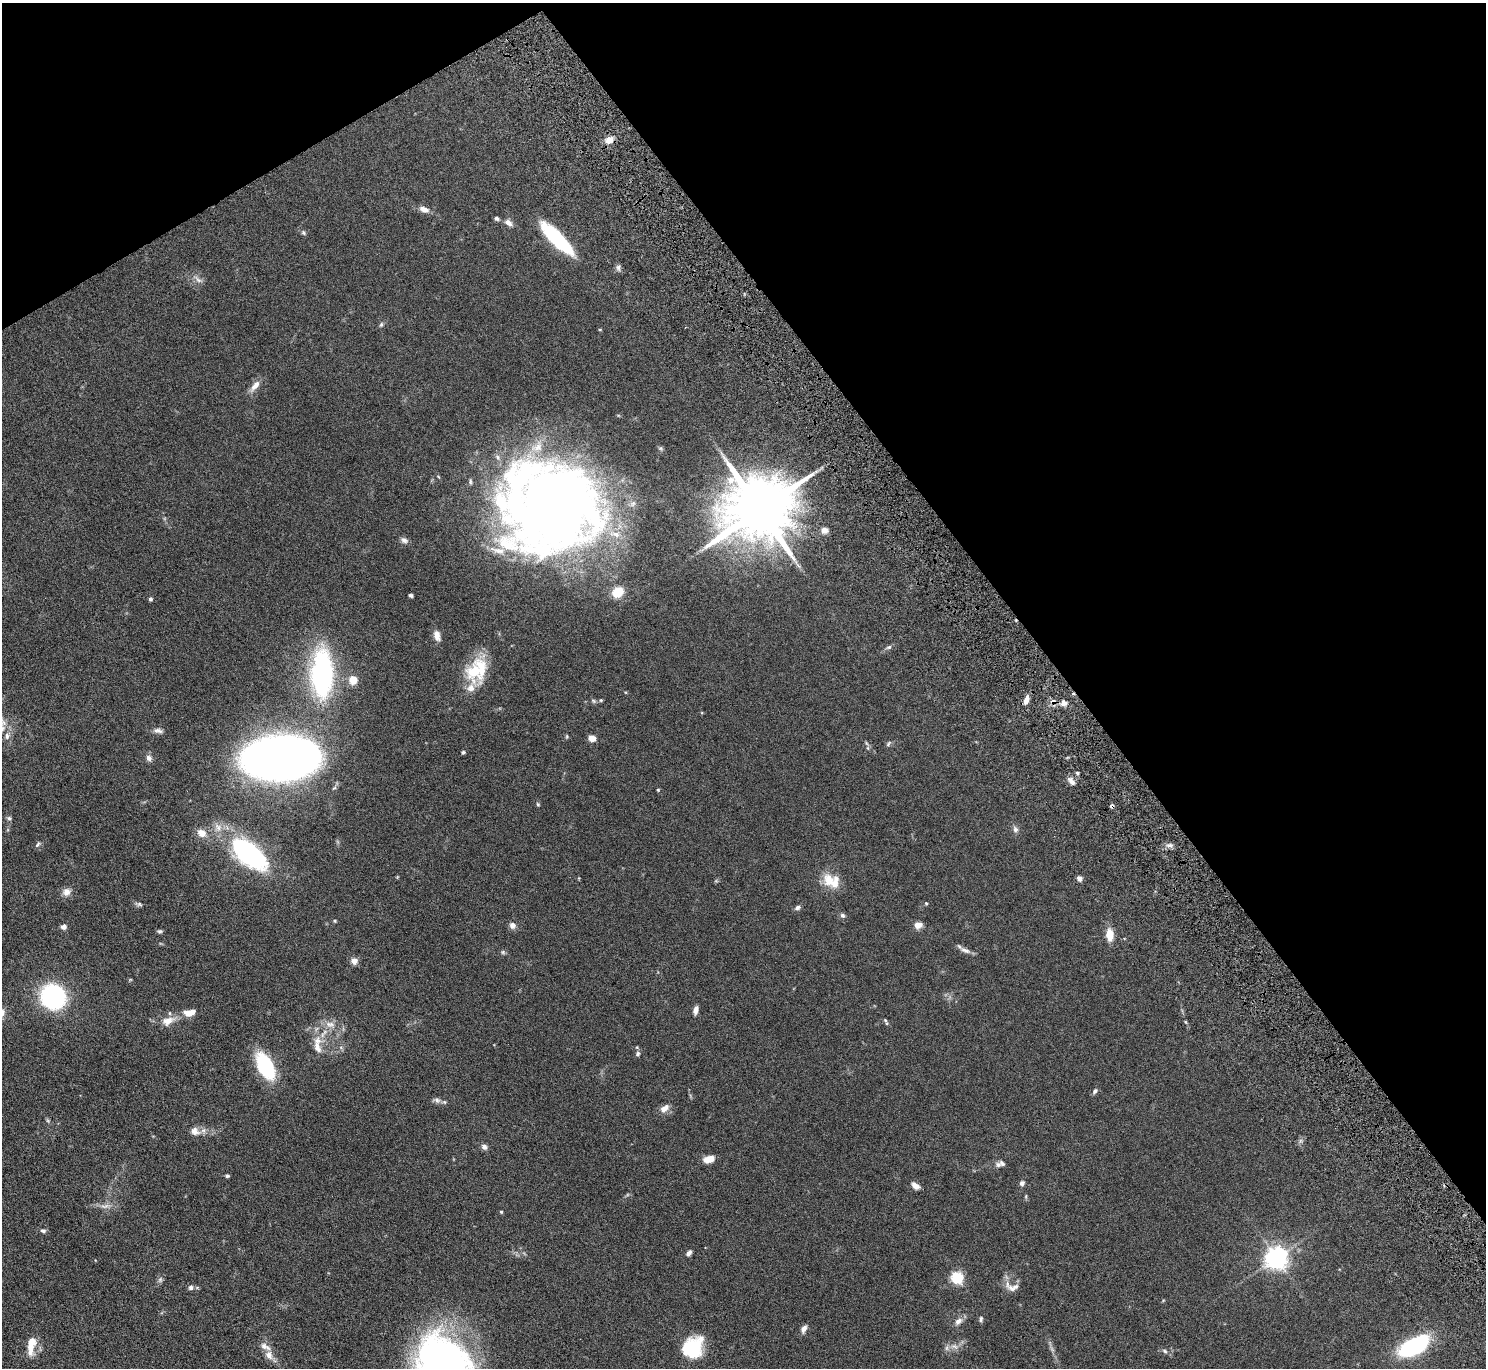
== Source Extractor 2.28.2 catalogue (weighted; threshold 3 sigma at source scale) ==
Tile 3 of 4 x 4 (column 3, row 1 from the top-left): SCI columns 3020-4503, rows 4290-5655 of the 6037 x 5985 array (HDU 1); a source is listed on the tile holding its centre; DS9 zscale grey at full resolution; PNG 1488 x 1370 px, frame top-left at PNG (2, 3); no overlay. Shown black and unused: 33% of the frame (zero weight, under 4 of 8 exposures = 3% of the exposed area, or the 3 px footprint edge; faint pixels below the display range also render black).
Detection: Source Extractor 2.28.2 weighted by HDU 2 'WHT'; one run over the whole footprint, this tile lists its part. Background 0.0883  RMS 0.0051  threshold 0.021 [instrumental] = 3 sigma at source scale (4.09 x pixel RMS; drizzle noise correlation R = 1.36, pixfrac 0.8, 0.05/0.05 arcsec/px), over >= 5 px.
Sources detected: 119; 2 inside a brighter object's white glare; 1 cosmic-ray / hot-pixel residue — not listed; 14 inside a brighter listed object's ellipse — not listed separately; the other 102 listed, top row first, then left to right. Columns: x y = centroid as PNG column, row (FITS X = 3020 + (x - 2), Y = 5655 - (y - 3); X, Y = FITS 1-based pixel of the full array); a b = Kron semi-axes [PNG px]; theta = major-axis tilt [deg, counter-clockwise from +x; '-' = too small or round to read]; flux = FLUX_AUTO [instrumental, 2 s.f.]
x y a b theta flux
609 140 10 8 21 3.6
424 209 12 7 -22 3
497 218 5 5 - 0.95
508 223 11 7 -33 2.3
303 233 8 6 -53 0.8
557 238 35 10 -45 47
618 268 9 6 -73 1.3
198 279 16 5 -39 1.9
381 324 7 5 63 0.8
255 386 18 7 52 3.5
550 506 91 83 -25 490
760 509 18 16 23 4600
824 530 8 7 - 2.8
404 540 10 7 -25 1.6
618 592 10 8 29 9.8
411 595 4 3 - 0.82
150 599 5 4 - 0.88
437 636 14 8 -73 3
888 647 9 5 24 1.1
474 671 38 21 68 18
322 674 47 21 90 82
353 680 5 5 - 14
601 700 5 4 - 0.54
1026 700 12 6 72 3.1
593 701 7 5 -22 0.83
1064 703 9 9 - 2.3
158 731 14 6 -10 1.8
7 736 10 7 85 2.1
592 738 7 5 -17 4.1
888 744 9 5 50 0.87
868 748 6 4 -71 0.64
463 752 5 4 - 0.65
149 758 9 8 - 1.8
280 758 46 25 3 860
1077 773 4 4 - 0.89
1071 781 12 6 -49 2.1
658 790 4 4 - 0.57
538 804 5 4 - 0.55
1112 806 5 4 - 1.2
9 818 7 6 - 0.94
218 827 13 9 -70 3.7
1015 829 9 7 -73 1.5
202 833 11 9 -31 4.1
38 844 10 5 50 0.97
1170 845 9 6 13 1.6
249 854 28 13 -39 120
579 878 4 3 - 0.32
1079 879 7 6 - 1.5
828 880 20 16 -79 8.3
66 892 10 9 - 3
926 903 4 4 - 0.48
139 904 10 5 -9 1.1
797 908 8 6 24 1.3
843 915 7 6 - 1.1
335 921 5 4 - 0.51
512 925 8 7 - 2.2
918 925 8 6 -1 3.6
64 927 7 6 - 1.8
160 931 8 4 12 0.75
1110 935 11 7 -86 7.5
965 950 17 6 -21 2.2
503 952 6 5 - 0.73
354 961 8 8 - 2.4
130 979 6 4 1 0.42
53 996 21 19 -41 59
696 1010 9 5 78 2.2
189 1012 15 8 10 5.3
885 1020 6 5 - 0.7
168 1021 18 10 20 5.4
330 1024 15 9 -10 4.1
317 1047 23 10 -80 6.1
638 1054 6 6 - 1
265 1066 22 12 -62 42
1095 1091 8 5 47 1.1
437 1100 10 7 -19 1.6
664 1108 13 8 37 3
195 1131 14 11 -22 3.5
484 1147 7 6 - 1.7
709 1159 11 6 13 5.2
998 1165 9 7 -23 1.5
227 1176 5 4 - 0.73
1022 1183 6 6 - 1.3
915 1186 10 6 -39 2.6
105 1206 15 5 8 2.4
501 1212 4 3 - 0.51
43 1231 7 5 -10 1
689 1253 7 5 46 1.5
1276 1258 7 7 - 340
957 1277 6 5 - 55
160 1280 8 6 75 1.2
191 1287 6 6 - 1.5
1012 1289 27 8 -34 3.1
981 1319 8 4 82 0.83
958 1321 12 7 42 2.5
804 1329 9 6 62 2.2
32 1343 24 11 81 6.7
954 1346 11 7 -17 2.4
1414 1346 25 12 26 62
694 1349 25 15 70 20
1165 1351 8 5 -29 1.1
269 1355 19 9 -50 4
443 1365 62 52 -56 240
Overlapping masked pixels (flux is a lower limit): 2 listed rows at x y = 550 506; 1112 806
Isophote crosses this tile's border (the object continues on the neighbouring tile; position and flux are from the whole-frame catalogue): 1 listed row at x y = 443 1365